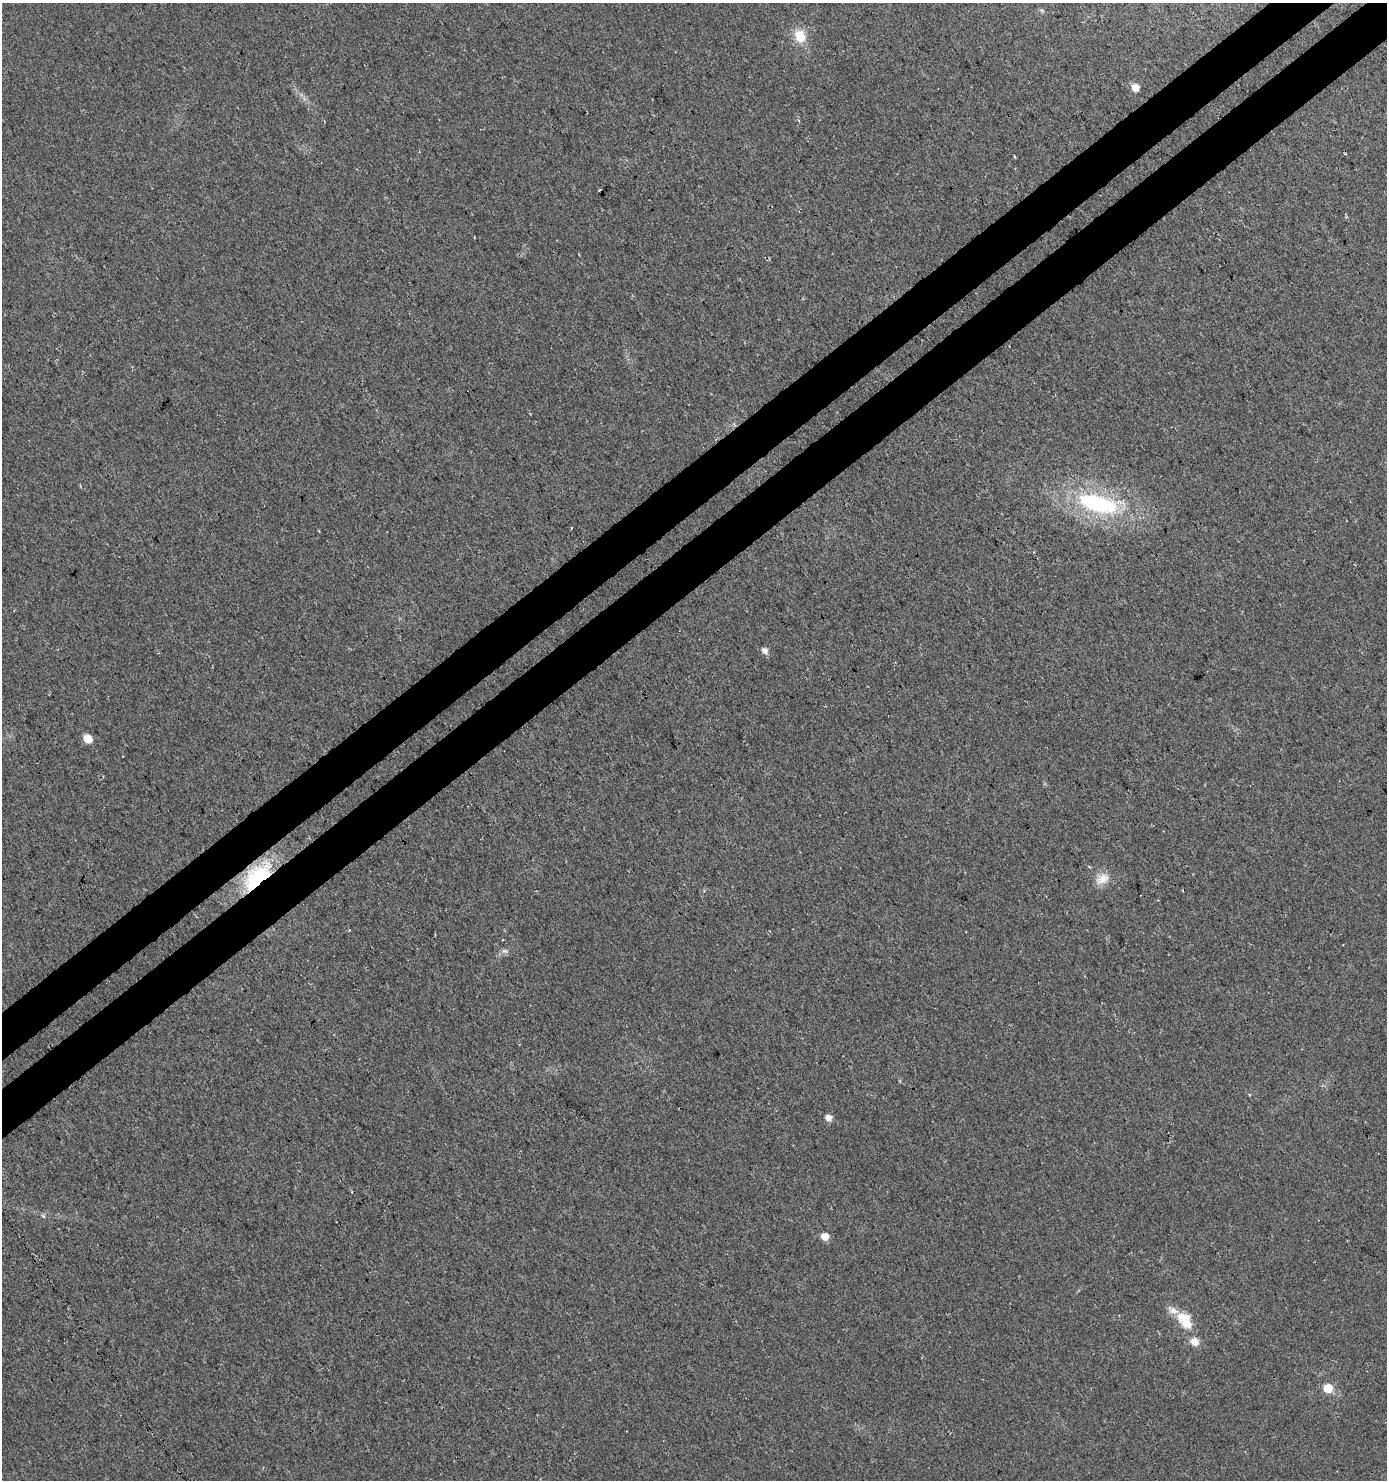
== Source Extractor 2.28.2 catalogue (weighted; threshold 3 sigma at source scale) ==
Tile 10 of 4 x 4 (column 2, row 3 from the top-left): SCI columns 1614-2998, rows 1525-3002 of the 5935 x 6014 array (HDU 1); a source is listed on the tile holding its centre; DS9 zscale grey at full resolution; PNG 1389 x 1482 px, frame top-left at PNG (2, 3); no overlay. Shown black and unused: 7% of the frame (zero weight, under 3 of 4 exposures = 5% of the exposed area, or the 3 px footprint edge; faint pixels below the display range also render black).
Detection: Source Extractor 2.28.2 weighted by HDU 2 'WHT'; one run over the whole footprint, this tile lists its part. Background 0.0241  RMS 0.007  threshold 0.0313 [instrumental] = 3 sigma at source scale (4.5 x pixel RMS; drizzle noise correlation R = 1.50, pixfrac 1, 0.0396/0.0396 arcsec/px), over >= 5 px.
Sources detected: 20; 1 cosmic-ray / hot-pixel residue — not listed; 3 inside a brighter listed object's ellipse — not listed separately; the other 16 listed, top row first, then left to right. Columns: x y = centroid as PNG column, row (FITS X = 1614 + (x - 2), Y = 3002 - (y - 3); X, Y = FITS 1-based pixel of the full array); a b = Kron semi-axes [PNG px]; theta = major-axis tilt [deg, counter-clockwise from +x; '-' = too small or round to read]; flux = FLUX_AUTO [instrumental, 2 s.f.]
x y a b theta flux
800 36 15 12 -69 13
1135 87 6 5 - 9.3
599 190 3 2 - 0.51
1098 503 56 23 -15 83
572 527 3 3 - 1.4
765 650 7 6 - 3.4
88 739 7 7 - 11
257 878 35 20 43 59
1102 879 20 12 28 8.5
504 951 9 4 -20 1.6
828 1118 6 6 - 4.3
43 1216 5 5 - 0.88
825 1236 7 6 - 7.4
1182 1317 17 15 -51 11
1194 1342 10 9 - 5.8
1328 1388 6 6 - 18
Overlapping masked pixels (flux is a lower limit): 1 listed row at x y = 257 878